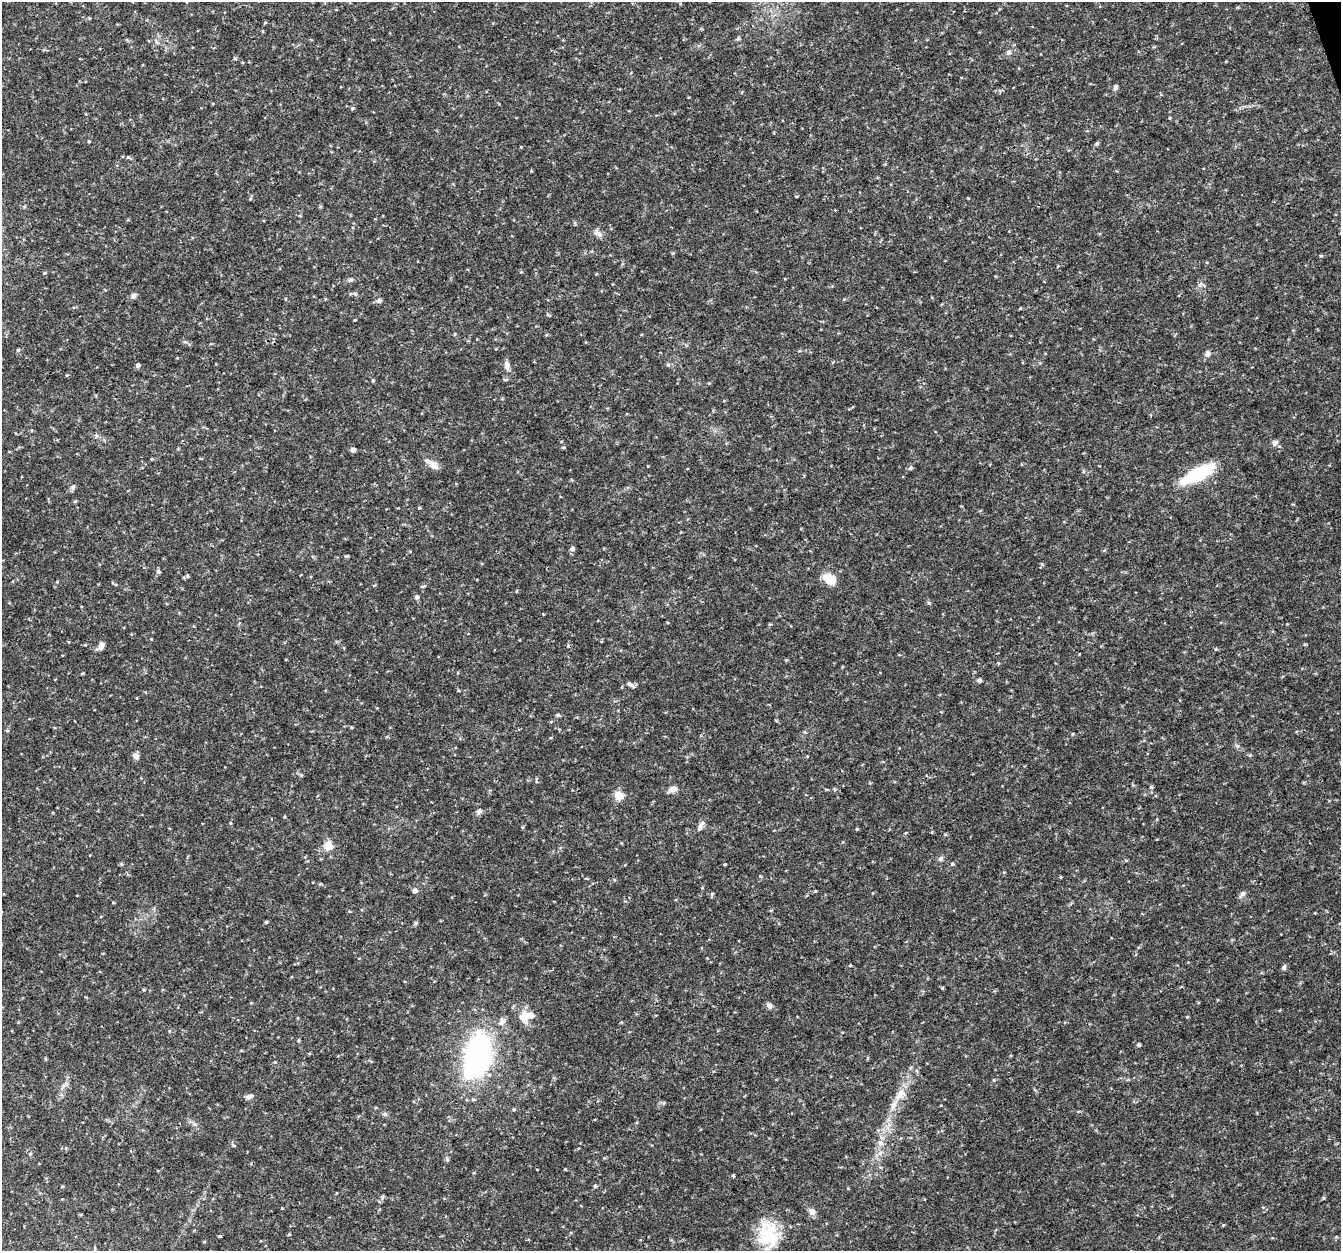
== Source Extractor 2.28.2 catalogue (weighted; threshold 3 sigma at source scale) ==
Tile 10 of 4 x 4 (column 2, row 3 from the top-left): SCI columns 1344-2682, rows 1369-2617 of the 5362 x 5182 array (HDU 1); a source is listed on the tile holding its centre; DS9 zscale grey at full resolution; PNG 1343 x 1253 px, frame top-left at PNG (2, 2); no overlay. Shown black and unused: <1% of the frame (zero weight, under 3 of 4 exposures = <1% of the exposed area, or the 3 px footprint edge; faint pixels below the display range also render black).
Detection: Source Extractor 2.28.2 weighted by HDU 2 'WHT'; one run over the whole footprint, this tile lists its part. Background 0.0314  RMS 0.0037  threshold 0.0167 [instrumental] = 3 sigma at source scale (4.5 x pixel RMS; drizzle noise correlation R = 1.50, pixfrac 1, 0.0396/0.0396 arcsec/px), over >= 5 px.
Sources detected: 86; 1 cosmic-ray / hot-pixel residue — not listed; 1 inside a brighter listed object's ellipse — not listed separately; the other 84 listed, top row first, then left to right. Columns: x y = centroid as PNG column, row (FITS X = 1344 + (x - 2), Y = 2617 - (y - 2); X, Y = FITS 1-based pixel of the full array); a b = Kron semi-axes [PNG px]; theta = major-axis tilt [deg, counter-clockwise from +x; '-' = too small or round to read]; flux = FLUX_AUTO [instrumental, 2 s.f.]
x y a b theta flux
265 23 5 3 - 0.3
1008 52 6 6 - 1.1
235 58 5 4 - 0.44
1115 88 7 6 - 0.84
352 108 5 4 - 0.53
1097 143 6 4 44 0.51
128 157 4 4 - 0.43
597 233 12 7 -30 1.8
673 253 5 4 - 0.36
1321 256 5 3 - 0.37
350 280 9 4 0 0.74
355 294 6 4 -19 0.53
133 295 7 6 - 0.97
379 300 6 5 - 1
1020 308 4 4 - 0.29
18 350 5 4 - 0.45
1207 354 9 6 90 1.2
138 365 5 5 - 0.9
507 365 13 6 -80 1.7
1275 443 8 7 - 1.2
563 447 5 3 - 0.35
353 450 5 4 - 1.4
433 465 14 9 -31 2.7
910 468 6 5 - 0.74
1197 474 26 9 28 34
73 487 8 6 73 0.9
75 501 5 4 - 0.41
419 508 4 4 - 0.36
572 549 6 6 - 0.97
346 556 5 3 - 0.49
158 571 6 5 - 0.81
829 579 17 12 -39 5
57 582 4 4 - 0.3
423 586 6 3 18 0.41
417 597 6 5 - 0.98
929 603 5 3 - 0.42
151 639 3 3 - 0.25
85 645 5 3 - 0.32
101 646 10 6 54 2
1216 649 5 3 - 0.31
82 673 5 3 - 0.33
979 680 4 4 - 1.2
631 685 14 4 -32 1.1
558 715 5 4 - 0.53
7 731 5 3 - 0.38
1250 755 4 4 - 0.38
136 756 9 6 -48 1.4
1151 787 5 4 - 0.53
673 789 11 7 18 2
619 796 11 9 -28 3.7
479 811 7 6 - 1.2
701 826 16 6 63 1.7
857 829 4 4 - 0.3
328 846 5 5 - 15
940 859 6 6 - 0.85
121 864 5 4 - 0.48
952 864 5 3 - 0.37
415 891 6 5 - 1
815 891 4 3 - 0.33
1242 894 9 6 46 1.1
266 922 4 4 - 0.44
415 923 5 5 - 0.55
850 965 4 4 - 0.33
1284 968 8 5 50 0.75
144 990 4 3 - 0.32
769 1006 9 6 -49 1.1
526 1016 20 11 19 4.9
1187 1017 4 4 - 0.33
502 1022 11 8 68 1.7
1139 1045 4 4 - 0.67
477 1056 33 19 76 100
275 1062 4 4 - 0.29
900 1093 15 11 86 3.8
249 1097 9 6 22 1.1
385 1114 6 5 - 0.67
880 1143 6 5 - 0.95
233 1145 5 4 - 0.44
880 1153 7 6 - 1.3
734 1176 3 3 - 0.8
595 1186 4 4 - 0.61
812 1212 10 7 -43 1.7
289 1234 5 4 - 0.32
220 1236 4 4 - 0.35
768 1237 36 24 85 16